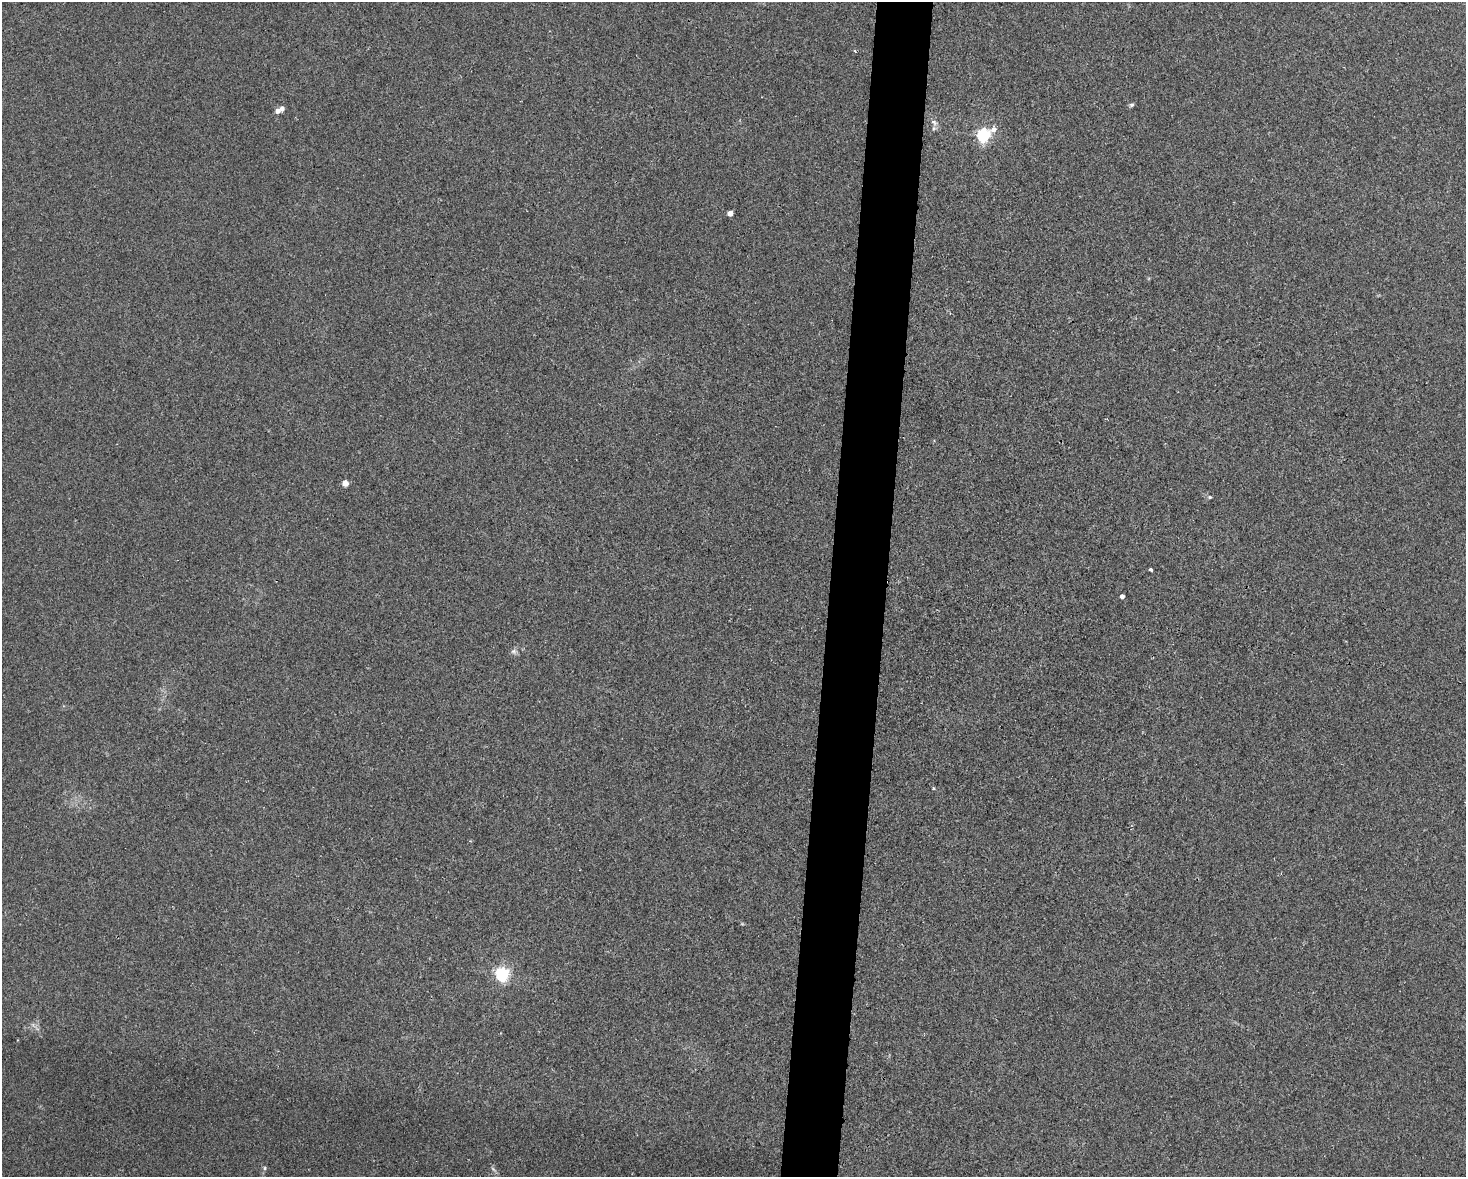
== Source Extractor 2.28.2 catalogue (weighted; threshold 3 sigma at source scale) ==
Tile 5 of 3 x 4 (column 2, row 2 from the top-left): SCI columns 1577-3040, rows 2367-3541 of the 4725 x 4717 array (HDU 1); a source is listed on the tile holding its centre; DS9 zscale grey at full resolution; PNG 1468 x 1179 px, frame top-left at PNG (2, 2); no overlay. Shown black and unused: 4% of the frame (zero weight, under 2 of 3 exposures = <1% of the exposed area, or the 3 px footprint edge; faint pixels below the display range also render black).
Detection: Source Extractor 2.28.2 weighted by HDU 2 'WHT'; one run over the whole footprint, this tile lists its part. Background 0.0324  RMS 0.0057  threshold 0.0256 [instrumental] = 3 sigma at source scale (4.5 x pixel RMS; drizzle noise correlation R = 1.50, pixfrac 1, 0.05/0.05 arcsec/px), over >= 5 px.
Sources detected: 17; all 17 listed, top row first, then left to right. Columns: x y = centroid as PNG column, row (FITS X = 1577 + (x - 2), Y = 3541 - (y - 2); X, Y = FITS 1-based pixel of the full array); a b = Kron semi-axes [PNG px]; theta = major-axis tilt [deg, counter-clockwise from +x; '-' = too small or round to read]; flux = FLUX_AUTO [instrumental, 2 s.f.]
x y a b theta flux
855 51 5 3 - 0.54
1131 105 6 5 - 1
282 108 5 4 - 2.4
277 111 4 4 - 3.9
934 122 10 7 -37 2.3
993 129 8 6 34 3.1
983 135 6 5 - 100
730 213 4 4 - 5
345 483 4 4 - 7.4
1210 497 5 4 - 0.65
1150 570 4 3 - 1.1
1122 596 4 4 - 2.2
514 651 8 6 -19 1.5
933 788 5 3 - 0.55
502 974 6 6 - 130
265 1168 5 5 - 0.86
493 1169 7 4 -45 1.2